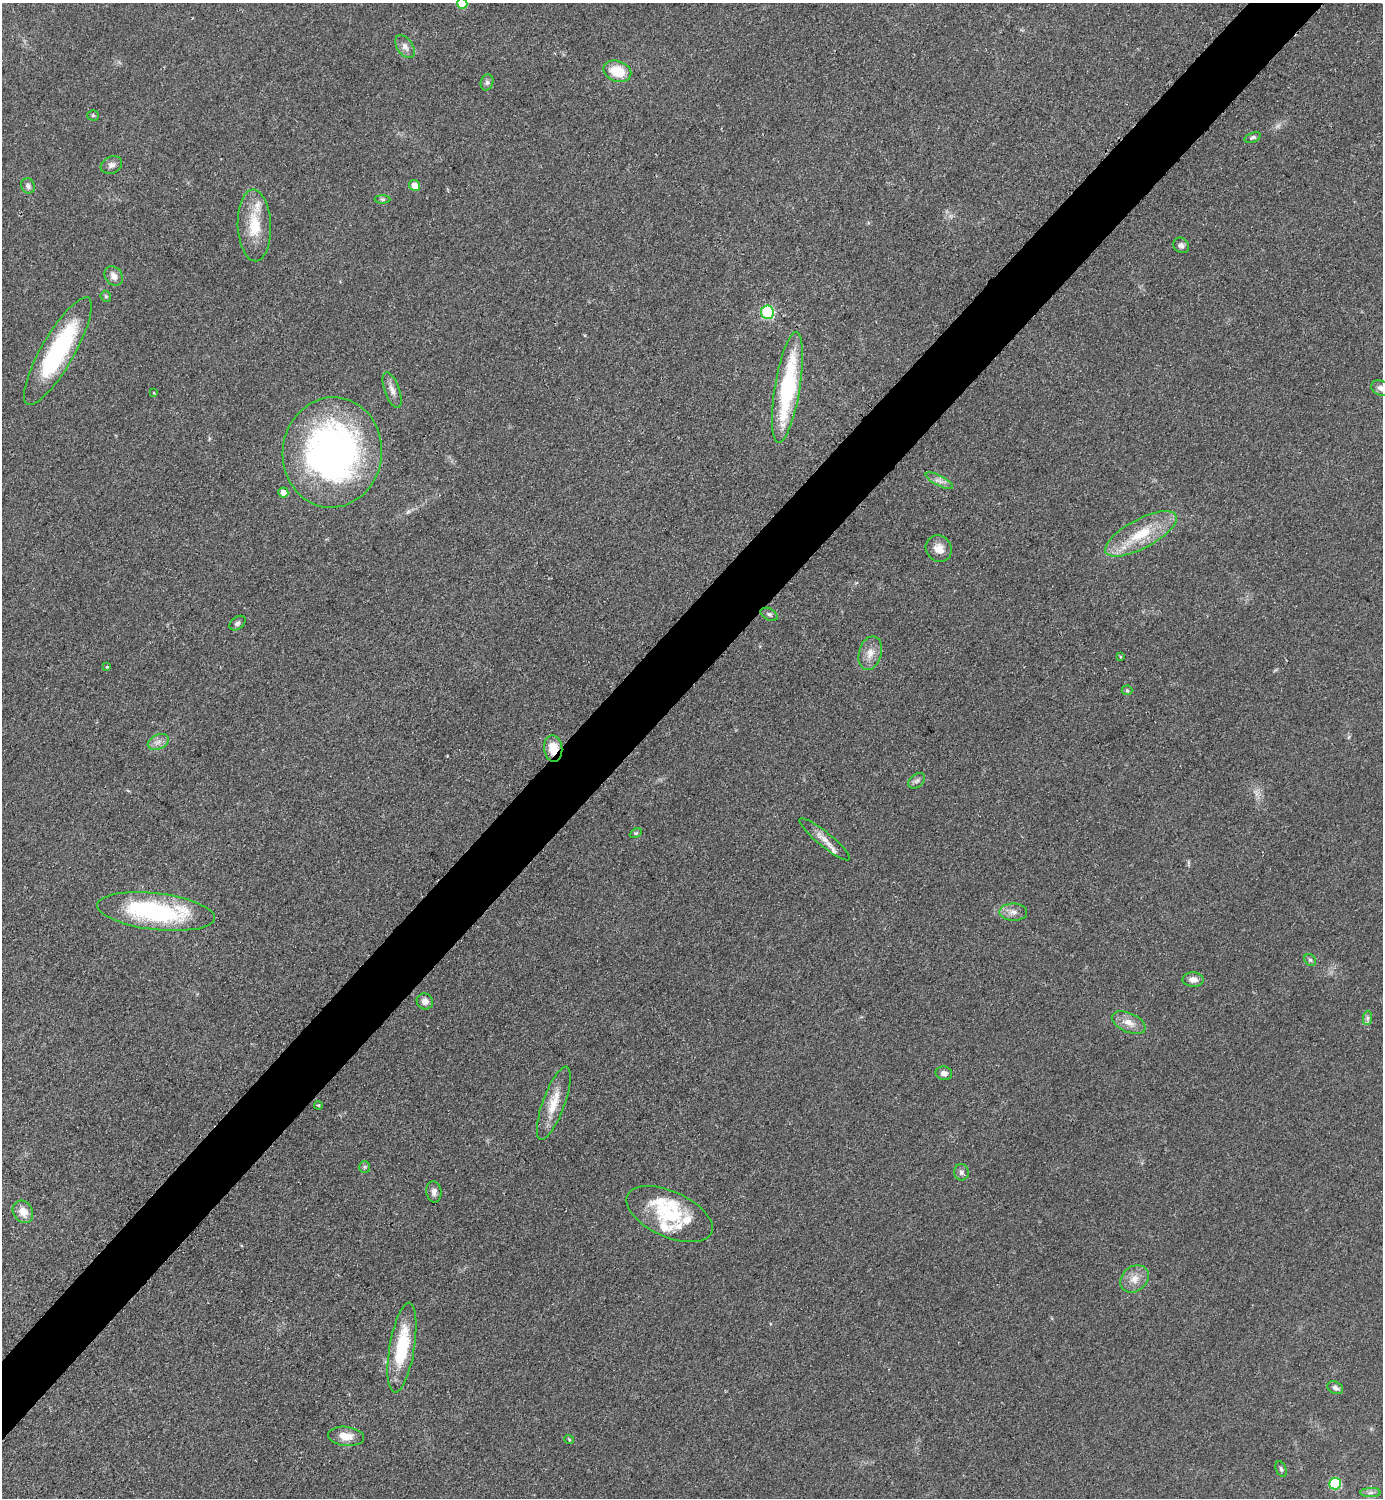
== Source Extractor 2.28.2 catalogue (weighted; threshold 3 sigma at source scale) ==
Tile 10 of 4 x 4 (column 2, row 3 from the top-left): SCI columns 1695-3075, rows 1503-2998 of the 6005 x 6005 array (HDU 1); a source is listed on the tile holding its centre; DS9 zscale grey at full resolution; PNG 1385 x 1500 px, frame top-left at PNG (2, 3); each listed source drawn as its Kron ellipse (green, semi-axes under 4 px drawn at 4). Shown black and unused: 5% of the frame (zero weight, under 2 of 3 exposures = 1% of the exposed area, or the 3 px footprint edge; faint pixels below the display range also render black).
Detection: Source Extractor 2.28.2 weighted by HDU 2 'WHT'; one run over the whole footprint, this tile lists its part. Background 0.0784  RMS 0.0081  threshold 0.0367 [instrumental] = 3 sigma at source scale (4.5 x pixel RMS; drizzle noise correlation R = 1.50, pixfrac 1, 0.05/0.05 arcsec/px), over >= 5 px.
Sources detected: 67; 1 cosmic-ray / hot-pixel residue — neither listed nor drawn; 7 inside a brighter listed object's ellipse — not listed separately; the other 59 listed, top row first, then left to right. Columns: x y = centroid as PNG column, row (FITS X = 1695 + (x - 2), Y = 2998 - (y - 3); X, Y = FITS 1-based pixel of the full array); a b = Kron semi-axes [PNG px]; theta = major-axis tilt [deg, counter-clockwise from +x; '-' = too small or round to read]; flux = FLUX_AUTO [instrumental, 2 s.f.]
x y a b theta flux
462 3 5 5 - 26
405 47 13 8 -55 4.7
617 71 14 10 -22 21
487 82 8 6 75 2.2
93 115 5 5 - 1.2
1253 138 8 4 18 1.7
111 165 11 8 22 3.6
414 185 6 5 - 9
28 186 8 6 -61 3
382 199 8 4 -1 1.2
254 225 36 16 -88 27
1181 245 8 7 - 2.6
114 276 10 8 -53 5.6
106 296 6 5 - 1.2
767 312 7 6 - 74
58 351 61 16 60 110
787 387 56 12 81 96
1381 388 10 7 -22 4
392 390 19 7 -70 5.6
153 392 3 3 - 1.8
332 452 55 49 83 330
939 481 15 5 -27 4.2
283 493 5 5 - 7.9
1141 534 40 14 28 33
939 549 14 12 -47 8.1
769 614 9 5 -29 1.9
237 623 9 6 36 2.3
870 653 17 11 74 8.9
1120 657 4 2 - 0.63
107 667 3 3 - 0.91
1127 690 5 5 - 1.2
158 742 11 7 25 4.5
553 748 13 9 -84 14
917 781 9 6 40 2.7
636 833 6 4 25 1
825 839 32 7 -39 8.4
156 912 59 18 -7 120
1013 912 14 8 -2 5.3
1310 960 6 5 - 1.6
1193 980 10 7 -3 5.7
425 1001 8 8 - 4.1
1367 1018 7 4 89 2.1
1129 1023 18 9 -23 8.4
944 1073 8 6 -11 3.8
554 1103 38 11 70 18
318 1105 4 4 - 0.83
365 1167 6 5 - 1.3
961 1172 8 7 - 2.7
434 1192 10 7 -83 3.9
23 1212 12 9 -57 8.3
669 1214 46 22 -24 43
1134 1279 15 12 39 9.2
402 1348 45 12 80 48
1335 1388 8 6 -26 2.7
346 1436 18 9 -6 11
569 1439 5 3 - 0.78
1281 1469 8 5 -67 1.7
1335 1483 6 6 - 50
1371 1493 10 4 1 2.8
Overlapping masked pixels (flux is a lower limit): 1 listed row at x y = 553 748
Isophote crosses this tile's border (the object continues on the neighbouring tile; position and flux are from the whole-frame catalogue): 2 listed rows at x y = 462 3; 1381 388